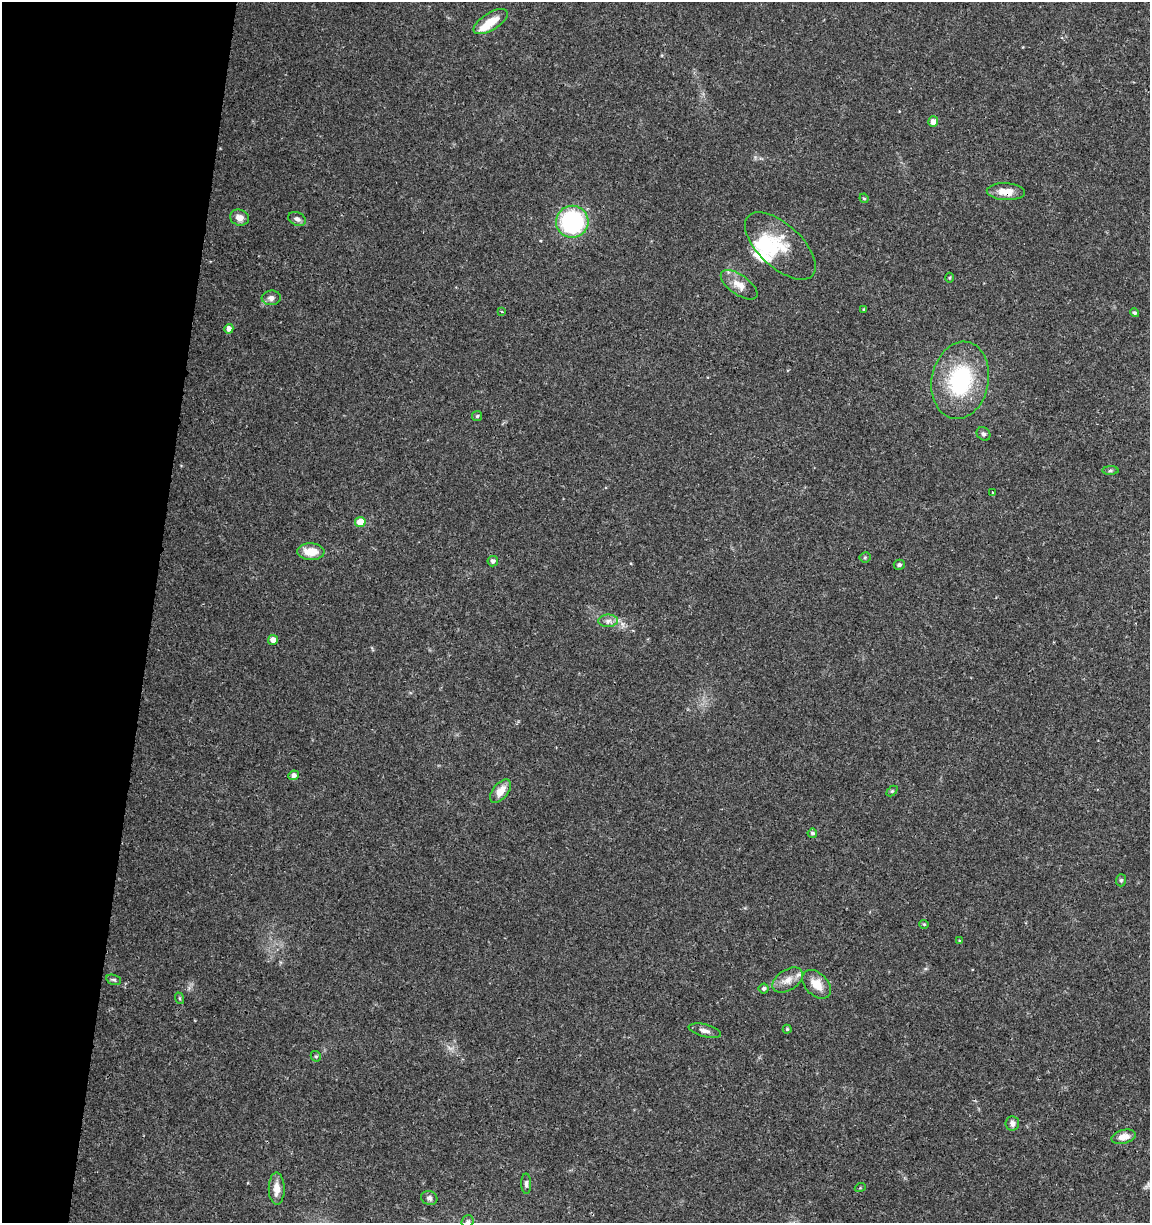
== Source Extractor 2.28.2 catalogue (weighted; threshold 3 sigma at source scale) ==
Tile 9 of 4 x 4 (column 1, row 3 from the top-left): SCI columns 227-1374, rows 1232-2452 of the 5104 x 4898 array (HDU 1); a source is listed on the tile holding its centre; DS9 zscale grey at full resolution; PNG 1152 x 1225 px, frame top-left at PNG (2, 2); each listed source drawn as its Kron ellipse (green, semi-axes under 4 px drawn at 4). Shown black and unused: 13% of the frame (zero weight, under 3 of 4 exposures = <1% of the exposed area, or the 3 px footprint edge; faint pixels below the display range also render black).
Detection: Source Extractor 2.28.2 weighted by HDU 2 'WHT'; one run over the whole footprint, this tile lists its part. Background 0.0341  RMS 0.0023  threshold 0.0101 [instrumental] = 3 sigma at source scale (4.5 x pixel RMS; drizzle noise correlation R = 1.50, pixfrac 1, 0.0396/0.0396 arcsec/px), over >= 5 px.
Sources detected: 54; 1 inside a brighter object's white glare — neither listed nor drawn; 4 inside a brighter listed object's ellipse — not listed separately; the other 49 listed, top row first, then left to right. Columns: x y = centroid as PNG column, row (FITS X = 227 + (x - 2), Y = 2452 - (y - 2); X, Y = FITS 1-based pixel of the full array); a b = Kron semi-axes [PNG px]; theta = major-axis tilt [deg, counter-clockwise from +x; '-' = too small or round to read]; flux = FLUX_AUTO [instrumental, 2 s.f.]
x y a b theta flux
491 22 19 8 32 4.3
933 121 5 5 - 1.5
1006 192 19 8 -2 3
864 198 5 4 - 0.29
239 218 9 8 - 1.6
297 219 9 6 -23 0.93
572 222 16 16 - 28
780 246 44 21 -43 7.8
949 278 5 3 - 0.23
739 285 21 10 -35 2.6
271 298 9 7 6 1
864 309 3 3 - 0.22
502 312 3 3 - 0.23
1135 313 4 4 - 0.4
229 329 5 4 - 1.2
960 380 39 28 79 21
477 416 5 5 - 0.35
983 434 7 6 - 0.54
1110 470 8 4 1 0.38
992 493 3 2 - 0.3
360 522 5 5 - 4
311 552 13 8 -3 3.9
865 557 5 5 - 0.31
493 561 5 5 - 0.65
899 565 5 5 - 0.46
608 621 10 6 1 1.1
273 640 5 5 - 1.4
294 775 5 5 - 0.96
500 791 14 7 52 2.6
892 791 6 4 44 0.27
812 833 5 4 - 0.45
1121 880 6 5 - 0.38
924 924 4 4 - 0.26
960 941 4 4 - 0.24
114 980 7 5 -17 0.47
788 980 17 10 32 2.3
816 984 17 11 -43 3.2
764 989 5 5 - 0.54
179 998 6 3 -71 0.26
787 1029 4 4 - 0.29
705 1031 16 6 -14 1.2
316 1056 5 5 - 0.32
1012 1123 7 7 - 1
1124 1137 12 7 14 2
526 1184 10 5 -88 0.66
860 1188 5 3 - 0.21
277 1189 16 8 -89 2.4
429 1198 8 7 - 0.72
468 1221 6 5 - 0.53
Overlapping masked pixels (flux is a lower limit): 1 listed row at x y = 1006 192
Isophote crosses this tile's border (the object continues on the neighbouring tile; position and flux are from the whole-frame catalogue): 1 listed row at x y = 468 1221